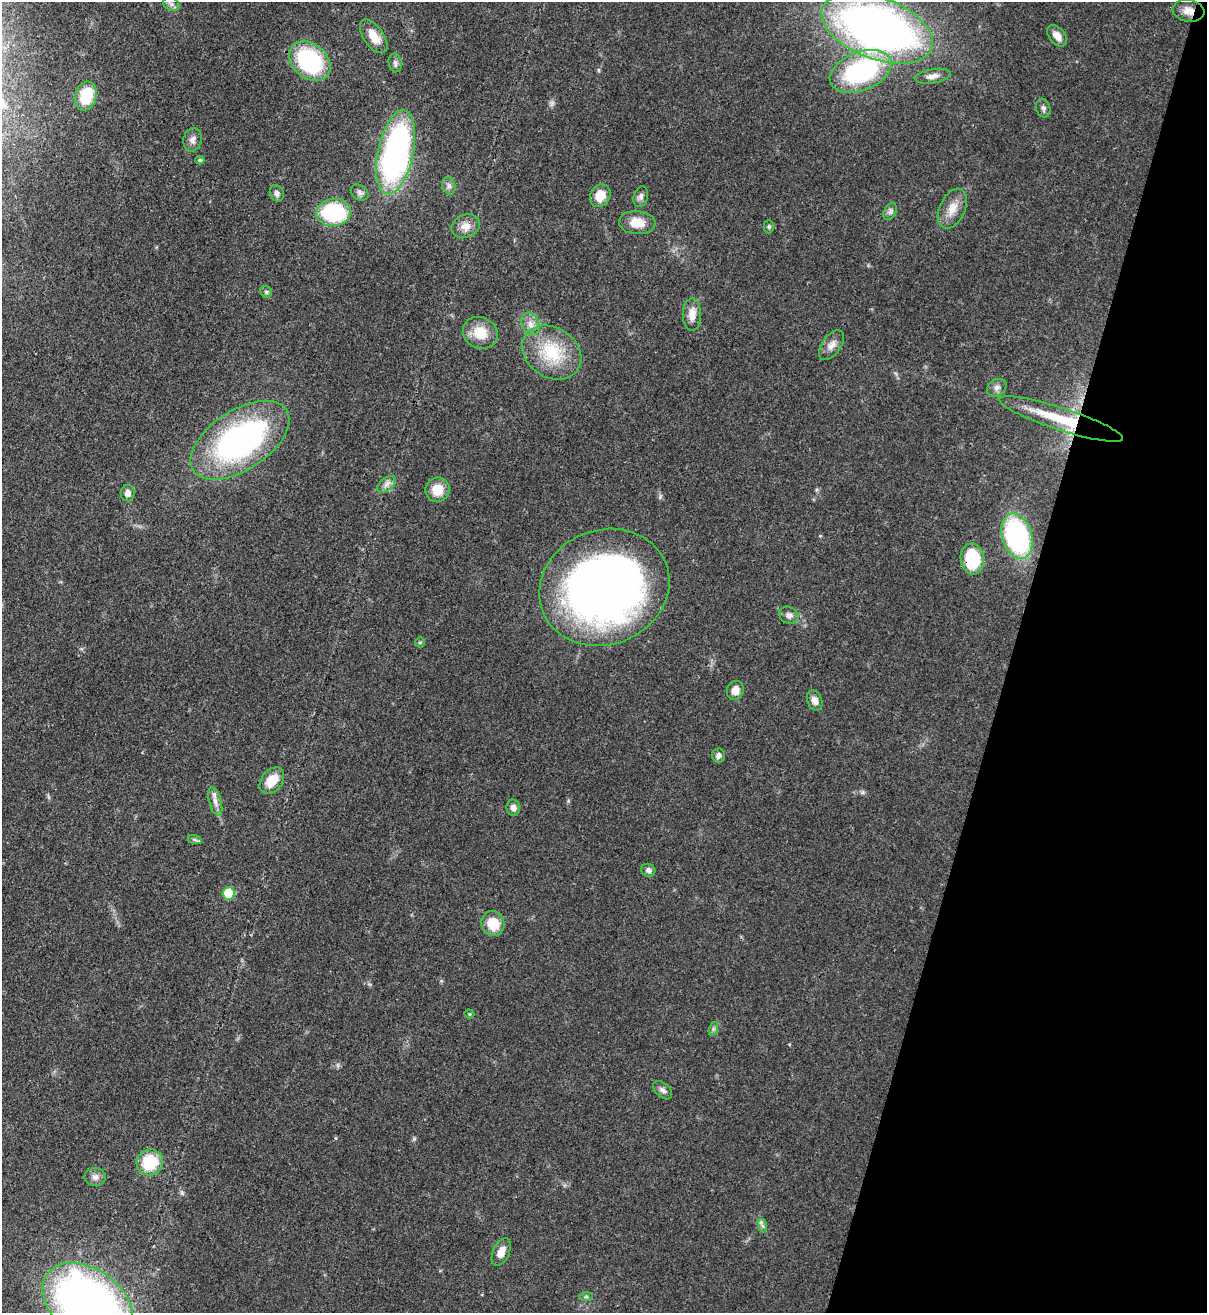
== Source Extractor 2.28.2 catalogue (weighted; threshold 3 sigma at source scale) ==
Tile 8 of 4 x 4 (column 4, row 2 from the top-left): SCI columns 3958-5162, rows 2652-3962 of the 5379 x 5303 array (HDU 1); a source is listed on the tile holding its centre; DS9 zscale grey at full resolution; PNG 1209 x 1315 px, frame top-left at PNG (2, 2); each listed source drawn as its Kron ellipse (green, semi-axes under 4 px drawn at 4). Shown black and unused: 16% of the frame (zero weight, under 3 of 4 exposures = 7% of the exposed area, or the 3 px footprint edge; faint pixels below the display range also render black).
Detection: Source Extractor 2.28.2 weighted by HDU 2 'WHT'; one run over the whole footprint, this tile lists its part. Background 0.0831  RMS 0.0039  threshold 0.0177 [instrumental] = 3 sigma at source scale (4.5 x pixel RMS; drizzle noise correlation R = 1.50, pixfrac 1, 0.05/0.05 arcsec/px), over >= 5 px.
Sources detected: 61; all 61 listed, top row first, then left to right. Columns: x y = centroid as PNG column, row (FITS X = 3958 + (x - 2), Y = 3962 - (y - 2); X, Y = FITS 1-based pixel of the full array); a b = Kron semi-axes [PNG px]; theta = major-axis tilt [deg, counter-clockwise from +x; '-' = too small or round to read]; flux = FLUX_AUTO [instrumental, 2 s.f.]
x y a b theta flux
171 4 8 6 -22 1.4
1188 11 16 11 -8 4
877 28 58 31 -21 280
374 36 19 10 -55 7
1057 36 12 8 -50 3.2
310 61 23 17 -41 45
395 63 9 6 -79 1.3
861 71 32 19 21 59
933 76 18 7 9 2.6
86 96 14 10 74 16
1043 108 9 7 -70 1.3
192 140 12 9 79 2.2
396 152 43 18 78 120
200 160 4 4 - 0.56
449 186 9 6 -76 1.4
277 193 8 6 -68 1.5
360 193 10 7 -34 1.5
600 196 12 9 65 6.6
641 197 11 7 74 1.5
952 209 21 12 65 5.6
890 211 9 6 64 1.2
333 212 17 13 5 40
637 223 18 11 -3 6.6
466 226 15 11 24 3.7
769 227 6 5 - 0.7
266 292 6 5 - 0.77
692 314 16 9 -90 4.1
530 324 12 8 -67 2.9
480 333 18 15 -26 9
832 345 17 9 55 3
552 352 31 25 -34 20
997 388 10 8 35 1.8
1061 419 65 11 -18 23
240 440 56 30 33 110
386 484 11 6 38 1.8
437 490 12 12 - 7
128 493 8 7 - 2.1
1017 536 23 15 -73 64
972 559 15 11 -82 23
604 587 66 57 22 290
789 615 10 8 -27 1.9
420 642 5 4 - 0.56
735 690 9 8 - 3.5
815 700 10 7 -66 2.2
719 755 7 6 - 1.5
272 781 15 10 51 7.2
215 801 15 6 -74 2.4
513 808 8 6 -78 2
195 840 7 4 -18 0.78
648 870 7 6 - 1.5
229 893 6 6 - 20
493 924 12 11 - 9.5
469 1014 5 4 - 0.54
713 1029 7 4 72 0.8
663 1090 11 7 -43 1.5
150 1162 13 13 - 16
95 1177 11 9 0 1.9
763 1226 7 4 -70 0.89
501 1252 15 8 66 3.7
586 1297 7 4 1 0.77
88 1303 50 34 -36 270
Overlapping masked pixels (flux is a lower limit): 3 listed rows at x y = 1188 11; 1061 419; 972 559
Isophote crosses this tile's border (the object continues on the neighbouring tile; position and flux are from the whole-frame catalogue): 2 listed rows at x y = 877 28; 88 1303